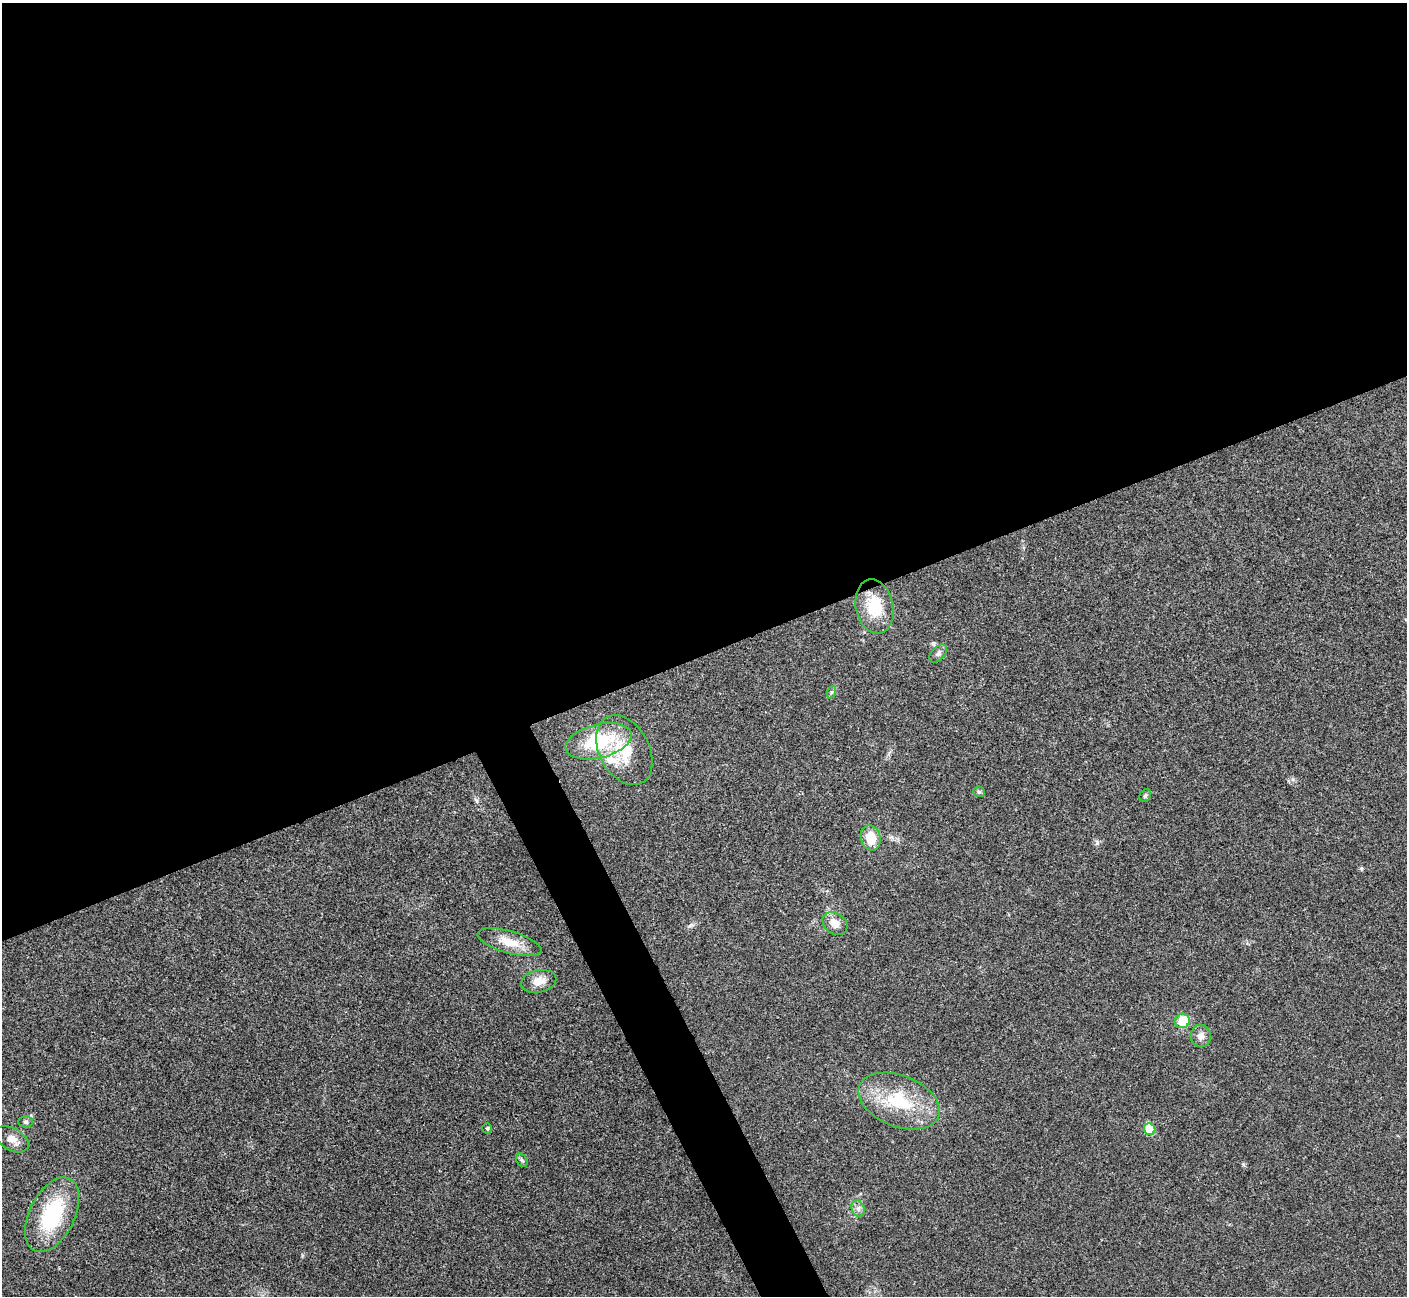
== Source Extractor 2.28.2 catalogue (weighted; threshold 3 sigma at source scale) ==
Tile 2 of 4 x 4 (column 2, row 1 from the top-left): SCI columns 1408-2812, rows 4037-5330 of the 5629 x 5617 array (HDU 1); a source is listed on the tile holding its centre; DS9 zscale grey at full resolution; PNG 1409 x 1298 px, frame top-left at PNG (2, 3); each listed source drawn as its Kron ellipse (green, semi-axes under 4 px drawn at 4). Shown black and unused: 53% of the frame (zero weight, under 3 of 4 exposures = <1% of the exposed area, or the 3 px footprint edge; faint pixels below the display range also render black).
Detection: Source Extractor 2.28.2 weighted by HDU 2 'WHT'; one run over the whole footprint, this tile lists its part. Background 0.022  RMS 0.004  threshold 0.0179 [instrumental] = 3 sigma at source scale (4.5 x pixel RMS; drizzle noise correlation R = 1.50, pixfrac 1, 0.05/0.05 arcsec/px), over >= 5 px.
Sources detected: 22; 1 inside a brighter listed object's ellipse — not listed separately; the other 21 listed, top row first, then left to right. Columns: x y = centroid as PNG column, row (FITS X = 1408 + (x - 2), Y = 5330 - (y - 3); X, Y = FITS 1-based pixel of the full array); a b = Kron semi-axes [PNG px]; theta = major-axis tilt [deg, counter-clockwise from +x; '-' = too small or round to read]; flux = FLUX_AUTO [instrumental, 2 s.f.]
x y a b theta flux
875 607 27 18 -78 13
938 653 11 6 46 1.4
832 692 6 4 70 0.64
599 741 34 17 14 25
624 750 37 25 -62 18
979 792 6 5 - 0.71
1145 796 7 5 58 0.73
871 838 13 9 -75 7.4
835 923 13 10 -37 4.4
509 942 33 11 -16 7.5
539 981 18 11 12 4.4
1182 1021 7 7 - 10
1201 1036 11 10 - 2.4
899 1101 42 25 -21 25
25 1122 7 5 -1 0.82
487 1128 5 5 - 0.61
1150 1129 6 5 - 11
12 1139 18 11 -30 4.2
522 1160 7 5 -58 0.67
858 1209 8 6 -69 1.4
52 1215 40 22 64 32
Unlisted compact peaks at least as high as the median listed source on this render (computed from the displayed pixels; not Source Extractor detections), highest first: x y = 1361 868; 1097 843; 1243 1164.